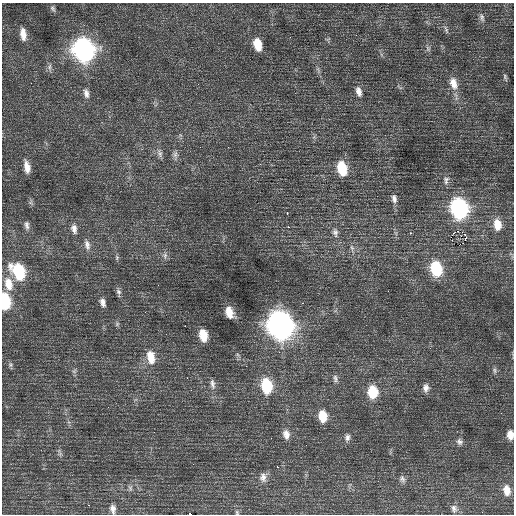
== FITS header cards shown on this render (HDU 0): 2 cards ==
NAXIS1  =                  512 / Axis length
NAXIS2  =                  512 / Axis length

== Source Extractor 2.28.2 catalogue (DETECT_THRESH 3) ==
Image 512 x 512 px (HDU 0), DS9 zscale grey, 1 PNG px = 1 image px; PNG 516 x 516 px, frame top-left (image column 1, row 512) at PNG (2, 3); no overlay
Background 0.594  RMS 0.75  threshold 2.25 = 3 sigma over >= 5 px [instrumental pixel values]
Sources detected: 73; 1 with non-positive FLUX_AUTO (blend fragments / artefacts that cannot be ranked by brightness) is not listed; the other 72 listed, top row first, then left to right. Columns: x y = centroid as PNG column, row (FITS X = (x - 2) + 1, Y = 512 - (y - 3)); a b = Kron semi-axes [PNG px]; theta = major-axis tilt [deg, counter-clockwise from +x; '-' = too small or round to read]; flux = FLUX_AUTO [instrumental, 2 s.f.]
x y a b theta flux
53 9 9 5 -55 110
482 17 12 7 -70 200
446 30 11 4 -67 120
23 34 15 7 -81 460
290 37 3 2 - 47
257 44 11 7 -76 940
428 48 8 5 -71 120
84 50 14 11 -72 18000
49 67 10 6 89 160
505 77 9 4 -72 91
453 83 17 10 -74 550
359 91 12 7 -72 300
86 93 13 7 -77 250
160 153 11 6 -75 170
175 154 10 6 89 170
27 167 13 6 -80 430
342 168 13 8 -76 1600
446 180 12 8 89 220
394 199 12 7 -76 220
459 208 13 10 -79 11000
287 213 3 2 - 280
497 224 14 9 -84 710
27 225 11 6 -82 170
288 227 2 2 - 260
74 229 11 7 -77 250
458 231 3 2 - 210
335 232 13 8 -83 240
410 233 3 2 - 150
465 235 3 2 - 250
465 239 3 2 - 56
452 240 3 2 - 69
87 245 14 7 -74 260
352 248 8 4 -59 120
165 255 8 6 -73 140
117 257 7 4 79 73
436 269 13 9 -78 2500
18 271 14 10 -58 2900
8 284 17 10 -77 730
388 291 2 2 - 260
118 292 9 6 -40 120
5 301 12 7 -84 2800
103 302 10 5 -74 220
302 303 3 2 - 41
229 312 10 6 -71 640
117 324 6 4 48 71
280 325 15 12 -73 37000
185 326 2 2 - 300
203 335 11 7 -80 840
151 357 16 9 -79 790
10 365 8 4 -82 87
494 370 8 5 -84 110
187 378 2 2 - 28
335 378 11 5 -82 140
212 384 13 6 -78 200
266 386 13 8 -80 2400
426 388 11 7 82 250
373 392 11 9 -87 1500
108 407 2 2 - 21
323 416 10 7 -85 960
286 434 11 8 -77 320
510 435 9 6 -84 410
347 437 9 6 80 160
459 442 9 7 -38 160
277 467 3 2 - 68
263 477 12 9 -82 290
402 479 10 7 -66 150
130 488 7 5 -61 110
507 490 13 9 -80 520
113 509 10 6 -81 240
454 509 11 8 -77 210
237 512 7 5 -70 82
190 514 4 2 - 6200
At the frame edge (FLAGS 8, measured only in part): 4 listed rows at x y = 5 301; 510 435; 237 512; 190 514
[1 non-positive-flux detection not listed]